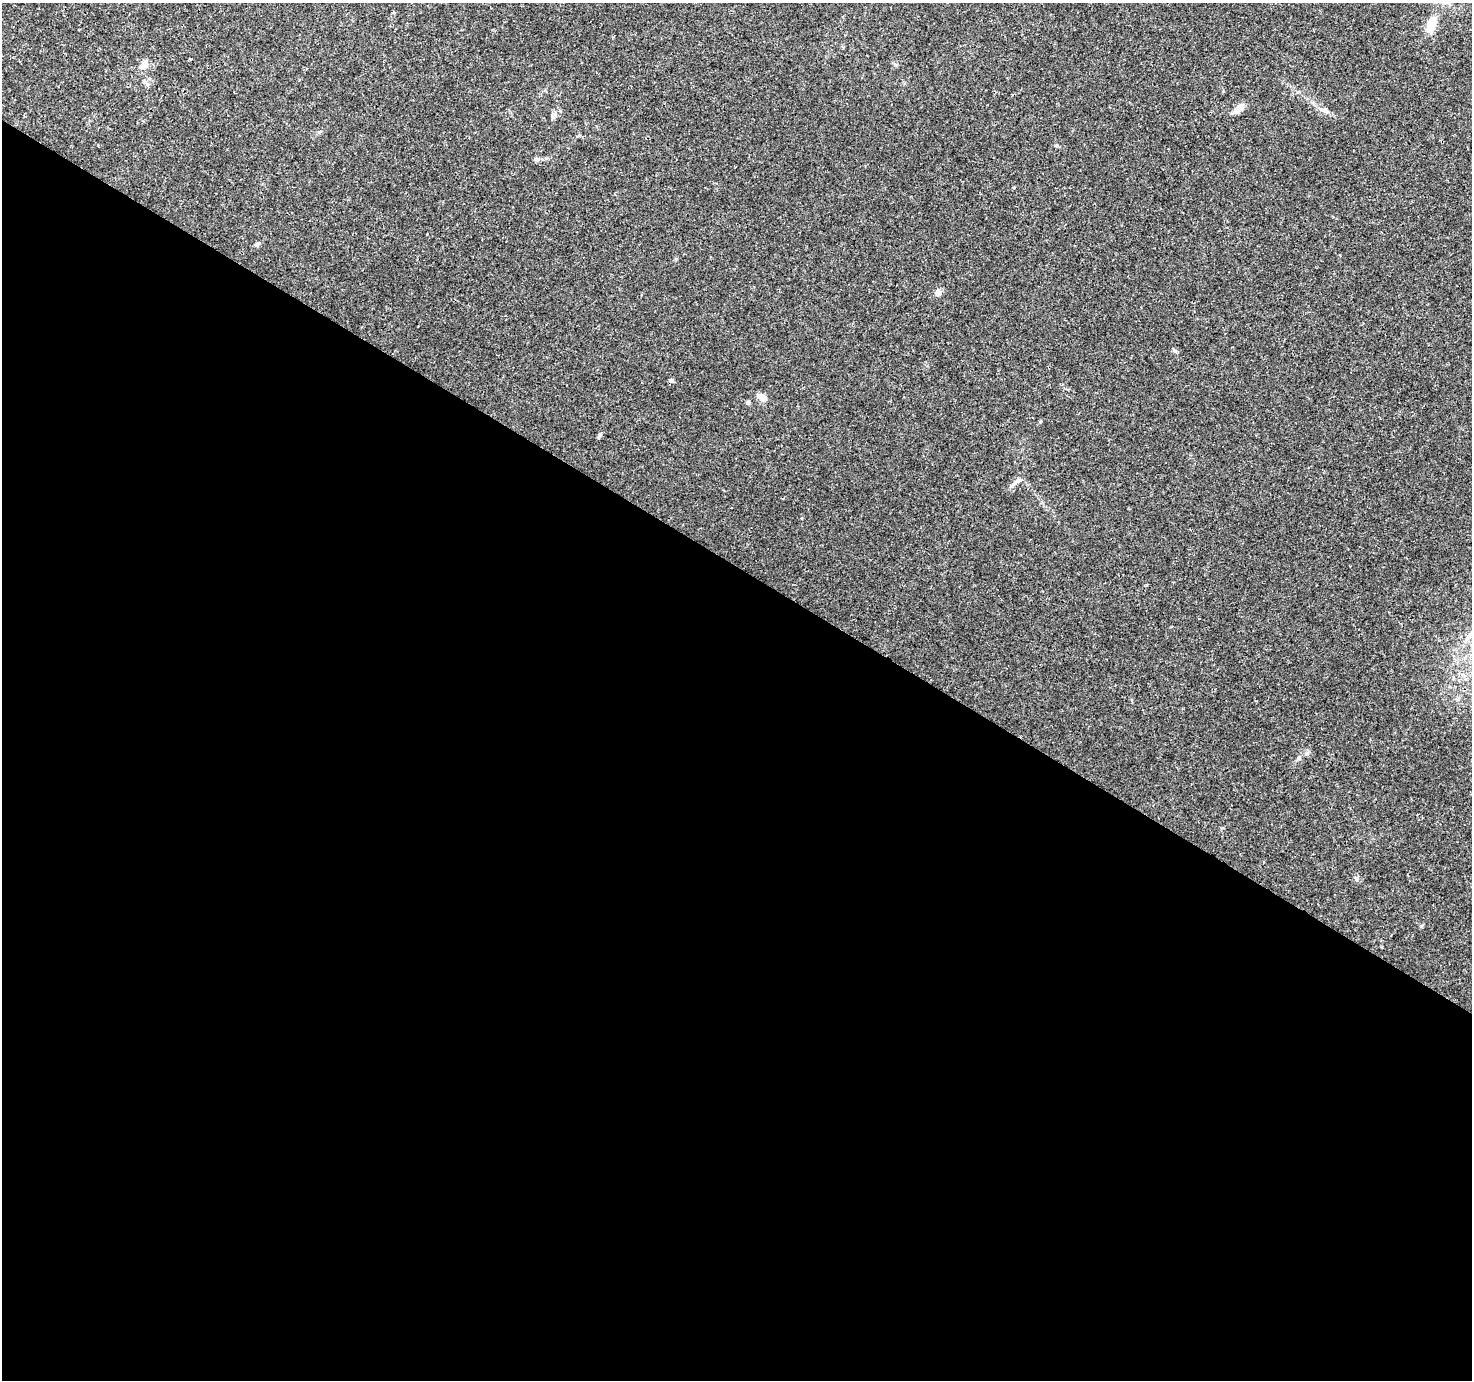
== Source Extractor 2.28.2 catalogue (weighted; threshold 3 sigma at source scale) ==
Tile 14 of 4 x 4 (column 2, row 4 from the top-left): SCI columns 1472-2941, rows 190-1567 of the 5890 x 5957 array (HDU 1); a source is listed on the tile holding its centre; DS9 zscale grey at full resolution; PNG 1474 x 1382 px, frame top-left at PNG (2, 3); no overlay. Shown black and unused: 59% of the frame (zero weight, under 3 of 4 exposures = <1% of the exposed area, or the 3 px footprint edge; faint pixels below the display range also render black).
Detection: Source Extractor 2.28.2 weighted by HDU 2 'WHT'; one run over the whole footprint, this tile lists its part. Background 0.0162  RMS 0.0015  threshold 0.00687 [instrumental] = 3 sigma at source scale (4.5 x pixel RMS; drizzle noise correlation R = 1.50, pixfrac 1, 0.0396/0.0396 arcsec/px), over >= 5 px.
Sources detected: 18; all 18 listed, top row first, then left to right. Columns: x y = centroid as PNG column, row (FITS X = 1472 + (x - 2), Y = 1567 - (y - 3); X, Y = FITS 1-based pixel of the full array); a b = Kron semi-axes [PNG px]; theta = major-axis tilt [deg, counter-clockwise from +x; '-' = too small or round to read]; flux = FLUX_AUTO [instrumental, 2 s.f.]
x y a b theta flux
1431 25 17 9 66 2.4
895 64 6 4 -20 0.21
144 65 10 8 54 1.2
144 82 7 5 -44 0.36
1239 108 14 7 49 1.4
554 115 10 3 11 0.25
536 159 6 6 - 0.44
257 244 6 5 - 0.26
938 293 9 8 - 0.62
671 380 6 5 - 0.26
762 397 15 7 -27 1.1
748 403 5 5 - 0.34
599 435 8 4 63 0.28
1015 482 20 5 37 0.69
1468 638 11 6 53 0.81
1307 753 6 5 - 0.34
1299 758 6 5 - 0.32
1356 878 7 4 -44 0.28
Isophote crosses this tile's border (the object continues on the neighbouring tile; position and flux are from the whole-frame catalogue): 1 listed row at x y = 1468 638
Unlisted compact peaks at least as high as the median listed source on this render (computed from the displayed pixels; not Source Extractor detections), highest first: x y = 1174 351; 1057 145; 1421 926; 1040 422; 579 135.